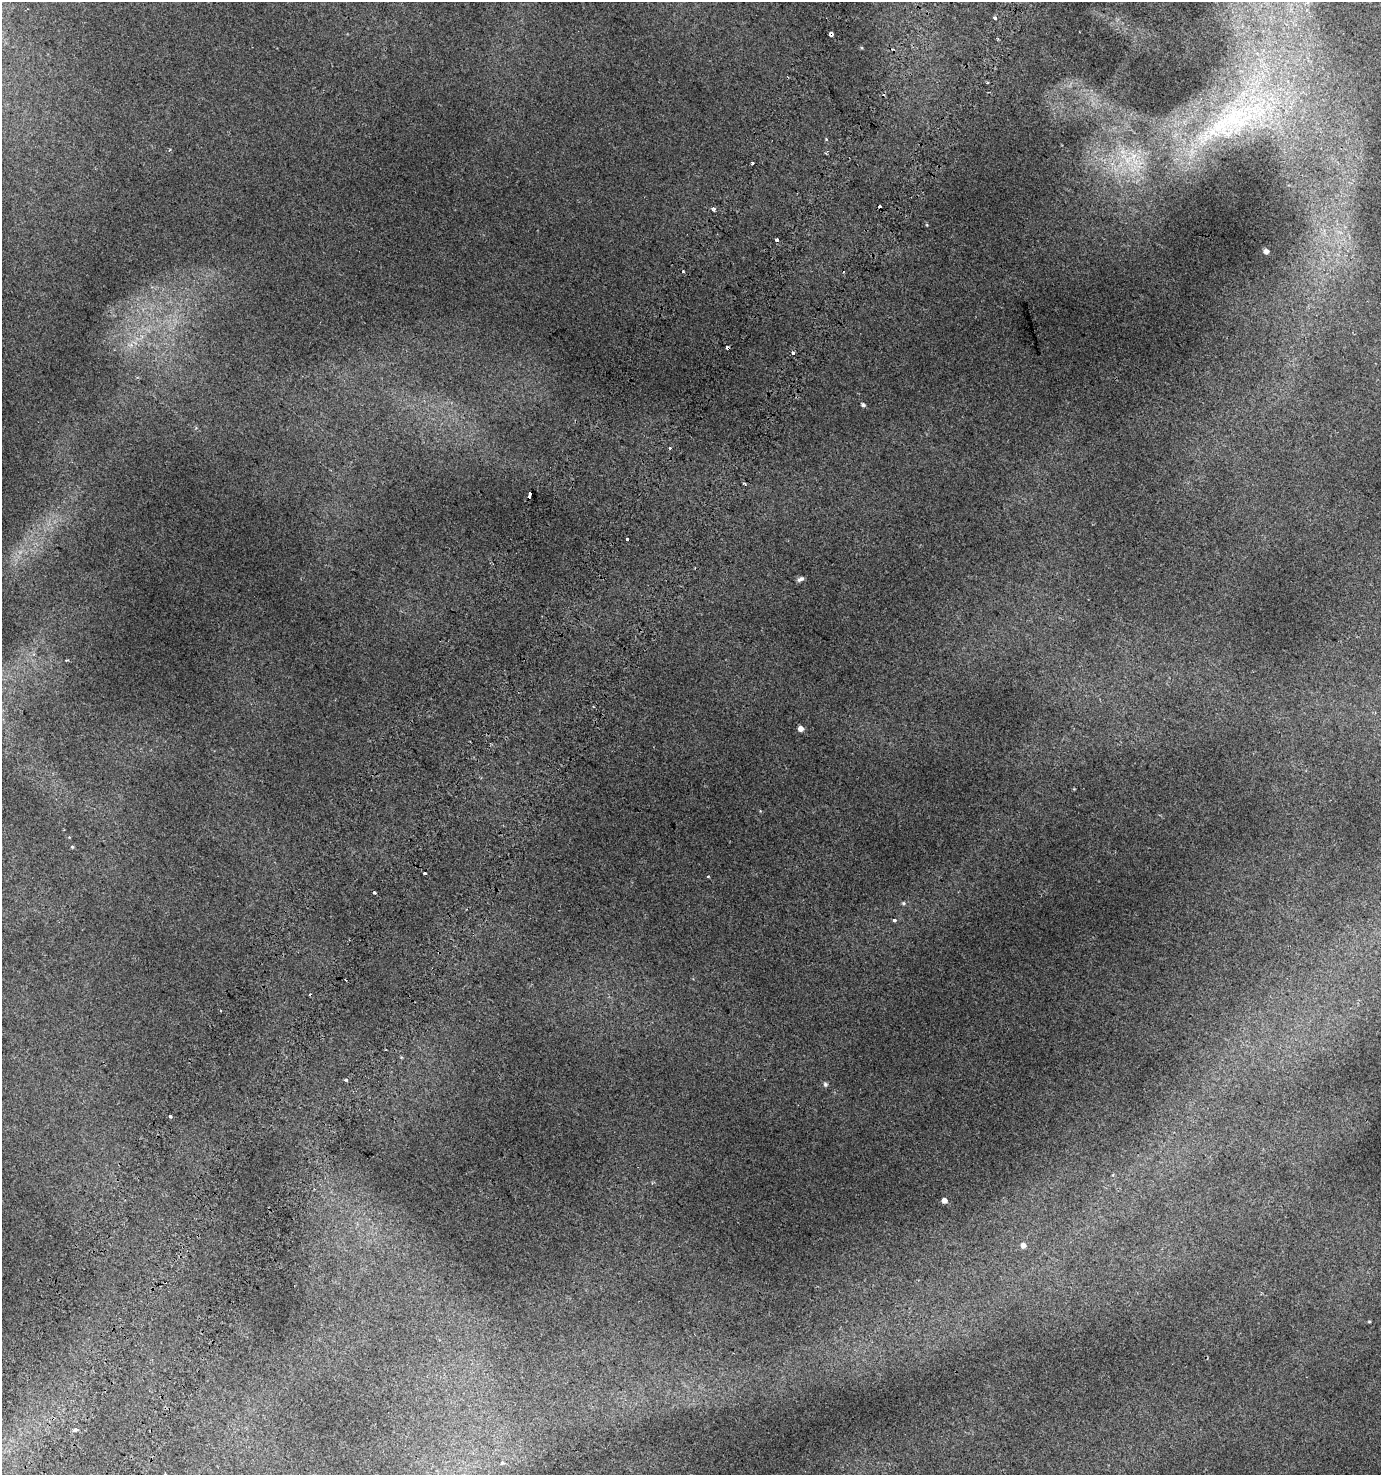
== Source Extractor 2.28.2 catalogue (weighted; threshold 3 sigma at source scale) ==
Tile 7 of 4 x 4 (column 3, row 2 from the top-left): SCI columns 3011-4389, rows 2998-4470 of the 6088 x 5990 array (HDU 1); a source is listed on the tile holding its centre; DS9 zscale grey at full resolution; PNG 1383 x 1477 px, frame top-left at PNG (2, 2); no overlay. Shown black and unused: <1% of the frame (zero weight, under 2 of 3 exposures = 4% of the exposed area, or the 3 px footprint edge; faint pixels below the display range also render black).
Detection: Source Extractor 2.28.2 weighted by HDU 2 'WHT'; one run over the whole footprint, this tile lists its part. Background 0.0164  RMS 0.0048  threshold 0.0215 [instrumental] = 3 sigma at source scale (4.5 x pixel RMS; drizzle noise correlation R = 1.50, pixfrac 1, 0.0396/0.0396 arcsec/px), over >= 5 px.
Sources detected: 38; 8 cosmic-ray / hot-pixel residue — not listed; the other 30 listed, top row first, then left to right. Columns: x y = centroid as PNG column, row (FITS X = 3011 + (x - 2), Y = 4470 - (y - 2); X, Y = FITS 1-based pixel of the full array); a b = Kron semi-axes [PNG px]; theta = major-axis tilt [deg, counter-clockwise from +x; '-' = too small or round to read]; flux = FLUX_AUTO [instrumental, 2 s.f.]
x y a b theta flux
995 18 4 3 - 1
831 34 4 3 - 16
988 83 3 2 - 0.54
1234 117 48 26 36 50
170 149 4 3 - 0.42
1134 156 10 6 36 3.3
752 163 3 3 - 1.2
713 209 5 4 - 1.4
1266 251 4 4 - 2.4
683 271 3 3 - 1.1
793 353 3 3 - 2.3
863 405 5 4 - 0.99
669 447 3 3 - 1.9
530 495 6 3 73 5.5
627 539 3 3 - 2.9
800 579 8 5 25 1.5
801 728 4 4 - 3.2
72 847 4 4 - 0.5
708 876 3 3 - 0.82
374 892 3 3 - 1.5
903 903 6 4 -1 0.72
894 920 3 3 - 4.6
346 1080 5 3 - 0.6
825 1084 6 5 - 0.94
170 1116 3 3 - 0.87
944 1201 5 4 - 2.9
1023 1245 6 6 - 2.1
1369 1321 5 3 - 0.47
75 1430 4 3 - 3.1
503 1463 5 5 - 1.4
Overlapping masked pixels (flux is a lower limit): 2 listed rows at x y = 831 34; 530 495